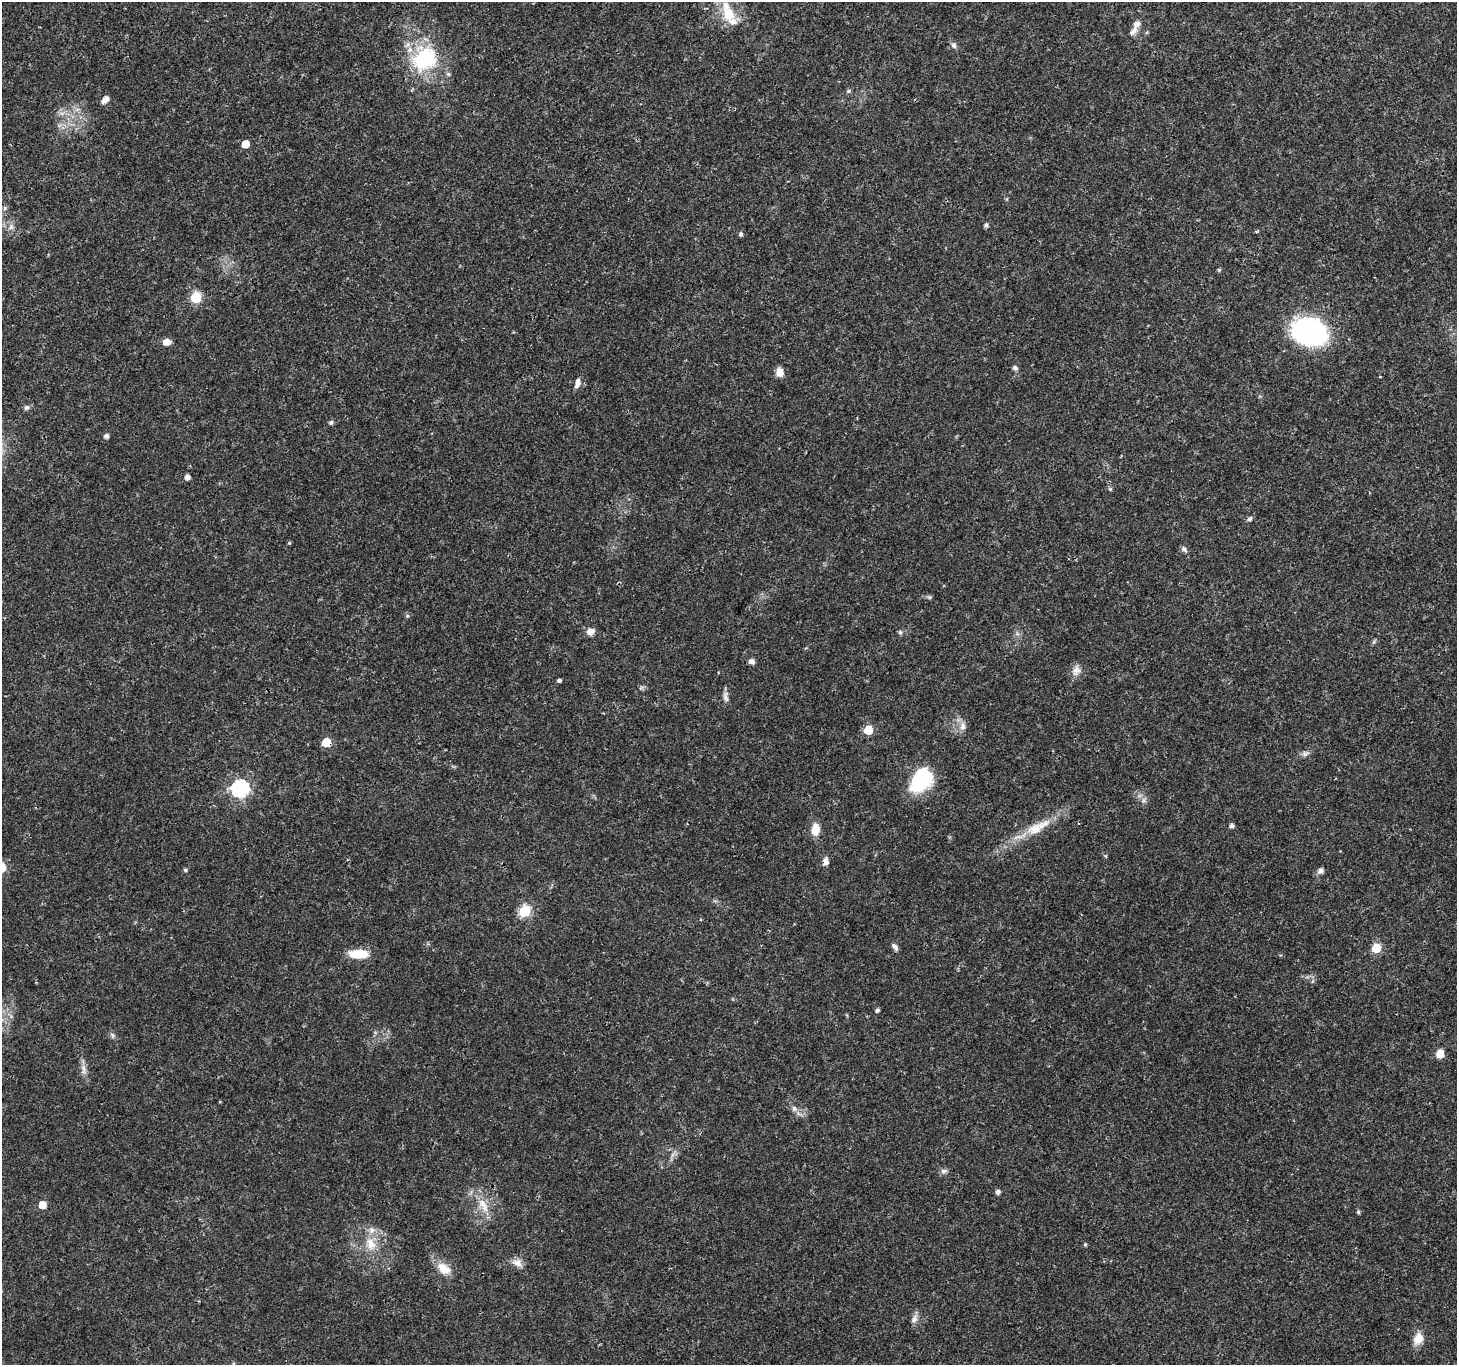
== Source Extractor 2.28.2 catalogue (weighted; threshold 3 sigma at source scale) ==
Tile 10 of 4 x 4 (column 2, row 3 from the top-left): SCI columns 1461-2915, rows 1562-2924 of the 5835 x 5916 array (HDU 1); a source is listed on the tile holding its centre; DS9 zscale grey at full resolution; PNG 1459 x 1367 px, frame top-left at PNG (2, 2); no overlay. Shown black and unused: <1% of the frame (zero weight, under 3 of 4 exposures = <1% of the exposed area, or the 3 px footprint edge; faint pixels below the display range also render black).
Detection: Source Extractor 2.28.2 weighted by HDU 2 'WHT'; one run over the whole footprint, this tile lists its part. Background 0.0187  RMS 0.0017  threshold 0.00782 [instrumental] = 3 sigma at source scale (4.5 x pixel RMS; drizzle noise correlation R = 1.50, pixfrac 1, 0.0396/0.0396 arcsec/px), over >= 5 px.
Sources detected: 71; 3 inside a brighter listed object's ellipse — not listed separately; the other 68 listed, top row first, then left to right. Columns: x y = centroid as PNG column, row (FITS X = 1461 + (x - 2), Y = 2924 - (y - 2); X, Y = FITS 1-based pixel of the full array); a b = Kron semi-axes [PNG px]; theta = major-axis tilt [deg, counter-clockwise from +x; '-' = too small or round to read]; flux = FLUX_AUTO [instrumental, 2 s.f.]
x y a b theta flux
728 13 29 14 -71 4.6
1133 31 15 8 53 1
954 45 8 6 -71 0.59
424 59 37 30 43 14
848 91 6 5 - 0.3
105 99 8 5 50 1.4
62 113 7 4 18 0.53
245 144 5 5 - 2.9
5 208 6 5 - 0.32
986 225 5 5 - 0.48
11 227 8 6 77 0.62
1256 231 6 3 8 0.22
741 234 5 5 - 0.44
1219 270 5 4 - 0.22
196 298 6 6 - 13
1309 332 27 20 -19 39
167 342 7 6 - 1.6
1015 368 7 6 - 0.45
780 372 9 8 - 1.6
578 382 10 7 -70 0.88
26 408 8 6 40 0.44
331 422 5 5 - 0.47
106 436 5 4 - 0.65
187 477 5 5 - 0.85
1110 489 5 4 - 0.23
1250 519 7 5 36 0.39
289 543 4 4 - 0.23
1184 549 8 6 -44 0.54
407 616 5 5 - 0.28
590 631 10 8 15 1.1
900 632 6 5 - 0.37
752 661 5 5 - 0.97
1076 670 14 11 73 1.4
559 680 4 4 - 0.44
726 697 16 7 -86 0.85
963 727 11 8 -86 1.1
868 730 6 6 - 6
326 742 6 6 - 5.6
1305 753 10 7 32 0.65
921 780 25 16 48 14
240 788 7 7 - 48
1143 800 7 5 60 0.49
1232 826 5 4 - 0.64
815 829 14 9 84 2.2
1035 829 25 15 30 3.9
825 862 8 6 84 1.1
185 870 5 4 - 0.27
1320 871 7 6 - 0.72
524 911 6 6 - 16
895 947 9 5 -52 0.66
1376 948 6 5 - 6.5
358 954 23 9 -2 4
877 1010 5 4 - 0.47
112 1035 7 5 -60 0.4
1440 1053 7 6 - 2.6
84 1069 18 6 -83 1.1
794 1108 8 6 -89 0.58
944 1171 10 6 12 0.52
998 1192 5 4 - 0.74
42 1205 5 5 - 2.8
483 1205 25 10 -59 2.9
1358 1212 5 4 - 0.32
371 1244 20 13 -65 3.2
1085 1244 5 4 - 0.2
517 1263 14 10 -23 1.3
444 1268 20 12 -32 2.5
914 1319 11 8 64 0.92
1418 1339 13 10 61 2.3
Overlapping masked pixels (flux is a lower limit): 3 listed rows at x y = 326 742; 1035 829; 825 862